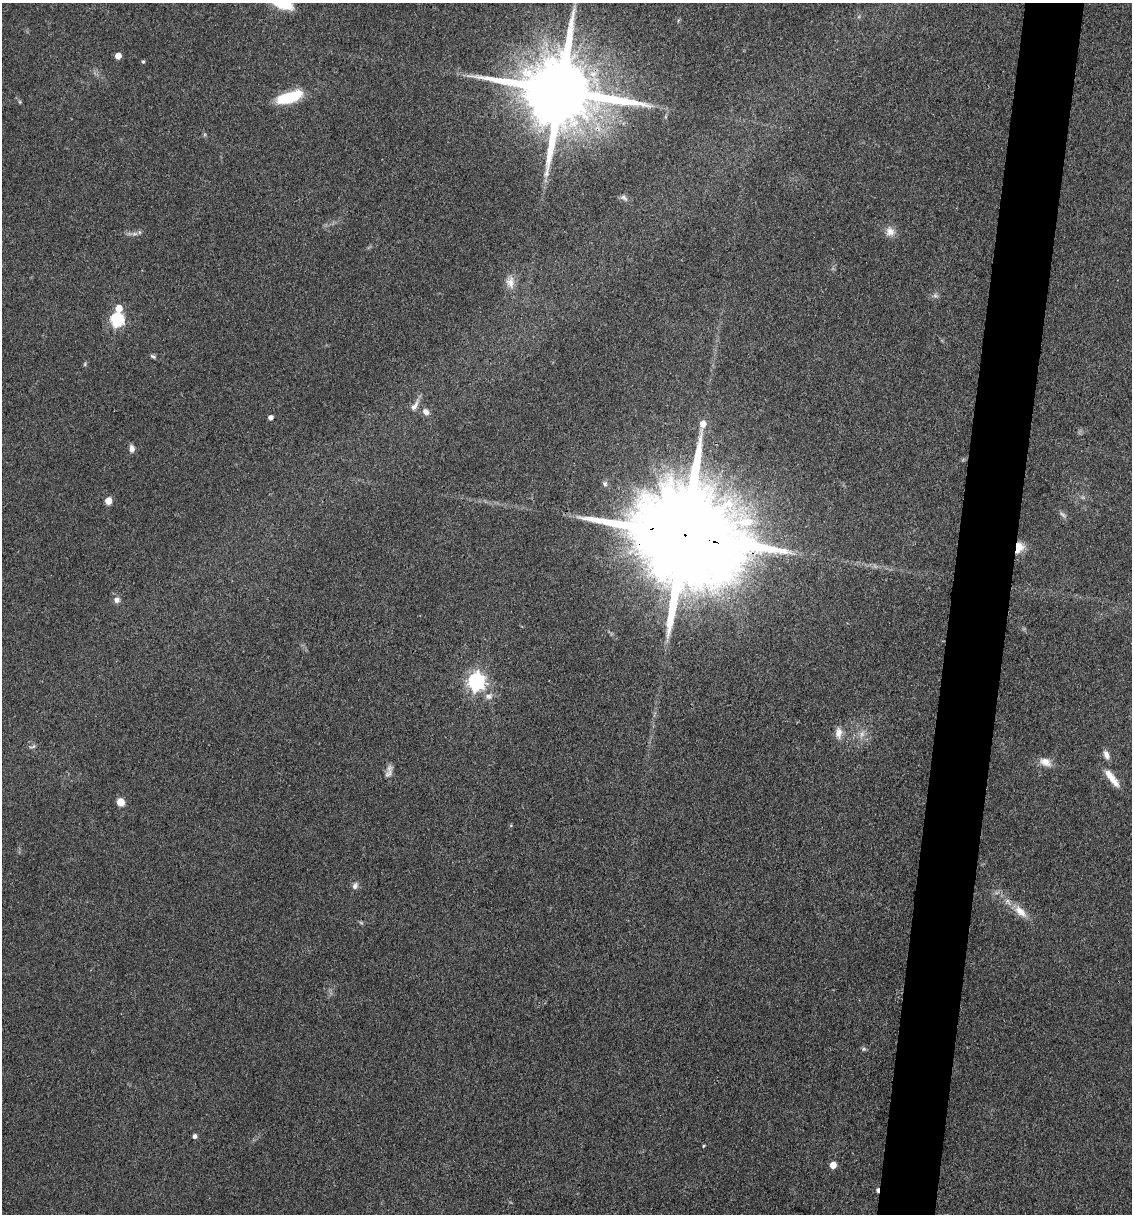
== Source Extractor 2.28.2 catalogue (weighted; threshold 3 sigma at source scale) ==
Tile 10 of 4 x 4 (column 2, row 3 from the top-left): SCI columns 1366-2495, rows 1214-2425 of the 4873 x 4848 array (HDU 1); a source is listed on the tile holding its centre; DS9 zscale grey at full resolution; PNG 1134 x 1216 px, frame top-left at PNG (2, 3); no overlay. Shown black and unused: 5% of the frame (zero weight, under 3 of 4 exposures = <1% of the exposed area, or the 3 px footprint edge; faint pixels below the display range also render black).
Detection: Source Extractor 2.28.2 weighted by HDU 2 'WHT'; one run over the whole footprint, this tile lists its part. Background 0.149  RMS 0.0071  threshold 0.032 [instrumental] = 3 sigma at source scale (4.5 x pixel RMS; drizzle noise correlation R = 1.50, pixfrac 1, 0.05/0.05 arcsec/px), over >= 5 px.
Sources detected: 39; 1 too faint to see at this stretch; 1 cosmic-ray / hot-pixel residue — not listed; the other 37 listed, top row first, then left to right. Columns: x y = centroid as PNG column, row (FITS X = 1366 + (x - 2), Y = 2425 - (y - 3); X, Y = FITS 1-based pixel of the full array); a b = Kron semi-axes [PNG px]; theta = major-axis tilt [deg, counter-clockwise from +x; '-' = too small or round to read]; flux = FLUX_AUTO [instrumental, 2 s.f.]
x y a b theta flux
118 56 5 5 - 7
143 62 4 4 - 0.96
560 91 23 18 -12 11000
289 97 30 11 18 31
624 198 12 6 -36 2.3
890 231 12 11 - 5.8
134 234 7 4 18 1.8
510 282 17 11 -84 6.9
119 308 6 5 - 11
117 320 6 6 - 96
153 356 8 4 -25 1.4
85 364 6 3 72 0.87
415 406 17 6 57 4.6
426 412 10 7 -45 3.7
270 417 5 4 - 3
132 449 8 6 -89 3.3
108 501 5 5 - 11
1063 515 12 4 -40 1.9
684 535 43 22 -13 31000
1019 548 14 10 69 9.3
116 600 8 7 - 3.1
476 681 7 7 - 250
488 696 11 8 10 4
839 733 15 9 88 5.4
861 734 7 5 90 2.3
32 746 11 3 23 1.4
1106 755 11 6 -65 4
1045 762 16 10 -23 6.6
388 773 15 8 52 3.8
1112 778 25 8 -52 9.8
121 802 7 7 - 8
355 886 10 7 67 2.7
1020 911 19 10 -41 9.6
864 1049 6 5 - 1.2
195 1136 5 4 - 2.2
703 1146 4 3 - 0.7
833 1165 5 5 - 11
Overlapping masked pixels (flux is a lower limit): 3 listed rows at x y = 560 91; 684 535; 1019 548
Isophote crosses this tile's border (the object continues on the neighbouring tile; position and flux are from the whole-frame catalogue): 1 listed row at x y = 1112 778